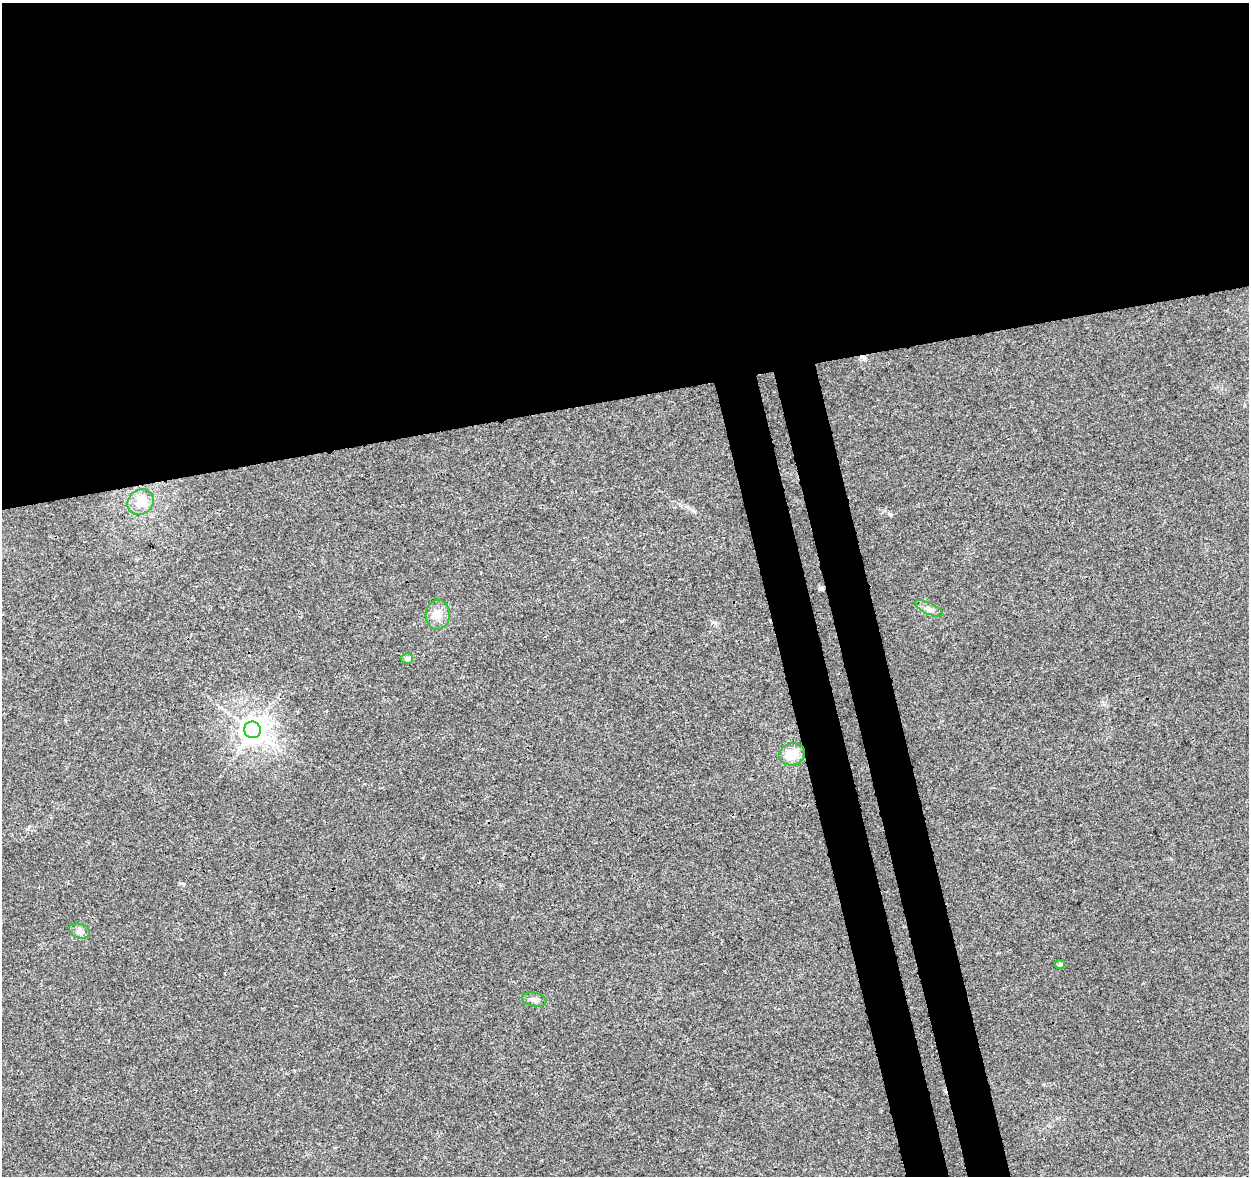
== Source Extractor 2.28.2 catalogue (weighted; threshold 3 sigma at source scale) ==
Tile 2 of 4 x 4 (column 2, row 1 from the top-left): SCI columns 1305-2551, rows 3620-4793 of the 5100 x 4843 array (HDU 1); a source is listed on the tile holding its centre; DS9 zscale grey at full resolution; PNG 1251 x 1178 px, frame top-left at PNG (2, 3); each listed source drawn as its Kron ellipse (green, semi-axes under 4 px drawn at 4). Shown black and unused: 38% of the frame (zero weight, under 3 of 4 exposures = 5% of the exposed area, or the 3 px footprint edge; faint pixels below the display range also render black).
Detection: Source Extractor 2.28.2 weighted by HDU 2 'WHT'; one run over the whole footprint, this tile lists its part. Background 0.0053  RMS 0.0027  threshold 0.012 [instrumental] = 3 sigma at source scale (4.5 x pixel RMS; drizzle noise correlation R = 1.50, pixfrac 1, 0.0396/0.0396 arcsec/px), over >= 5 px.
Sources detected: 10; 1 cosmic-ray / hot-pixel residue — neither listed nor drawn; the other 9 listed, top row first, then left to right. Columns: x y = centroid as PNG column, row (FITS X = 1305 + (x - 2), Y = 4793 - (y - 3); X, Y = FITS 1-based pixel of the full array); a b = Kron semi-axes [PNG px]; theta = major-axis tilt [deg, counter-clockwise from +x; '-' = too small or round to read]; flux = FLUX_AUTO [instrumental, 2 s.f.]
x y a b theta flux
141 502 14 12 37 4.1
929 609 15 5 -26 1.3
438 615 15 12 87 3
407 658 6 5 - 1.1
252 730 8 8 - 300
792 754 13 11 13 4.4
80 931 11 7 -18 1.1
1060 964 5 4 - 0.62
534 1000 12 6 -11 1.2